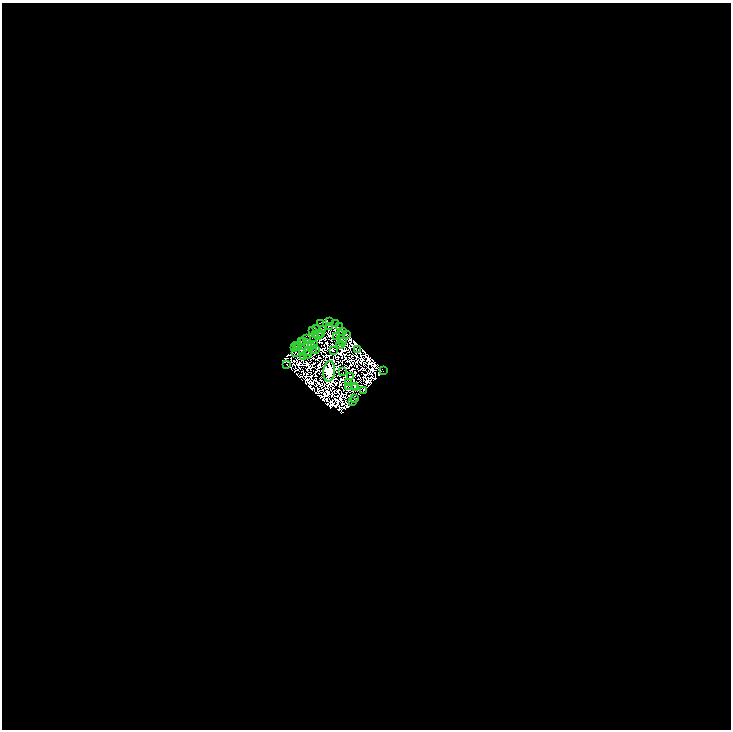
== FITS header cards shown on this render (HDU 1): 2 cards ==
NAXIS1  =                 1457
NAXIS2  =                 1455

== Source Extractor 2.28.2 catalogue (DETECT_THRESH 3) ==
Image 1457 x 1455 px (HDU 1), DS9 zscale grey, zoomed out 1/2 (1 PNG px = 2 x 2 image px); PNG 733 x 732 px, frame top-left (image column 1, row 1454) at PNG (2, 3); each listed source drawn as its Kron ellipse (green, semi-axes under 4 px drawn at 4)
Background 0.0573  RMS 4.6e-04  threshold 0.00137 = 3 sigma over >= 5 px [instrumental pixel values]
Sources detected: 163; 115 cannot appear on this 1/2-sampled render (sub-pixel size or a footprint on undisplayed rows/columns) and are neither listed nor drawn; the other 48 listed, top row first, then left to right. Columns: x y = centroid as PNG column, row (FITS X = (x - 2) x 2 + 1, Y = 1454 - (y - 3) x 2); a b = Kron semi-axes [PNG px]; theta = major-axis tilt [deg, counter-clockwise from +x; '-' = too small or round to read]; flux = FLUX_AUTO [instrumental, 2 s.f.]
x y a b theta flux
329 322 2 1 - 9.4
321 323 3 2 - 15
336 323 2 1 - 56
330 326 2 1 - 17
340 327 3 1 - 19
317 329 4 1 - 6.4
323 329 2 2 - 17
313 330 2 1 - 16
342 332 2 1 - 1.2
321 333 2 1 - 0.82
316 335 2 1 - 12
319 335 2 1 - 11
341 335 3 1 - 11
347 335 3 1 - 14
337 337 3 1 - 2.9
307 338 2 1 - 3.7
301 341 3 2 - 150
304 342 2 1 - 9.7
342 342 2 1 - 16
308 343 2 1 - 7.8
340 344 3 1 - 8.1
297 345 2 2 - 32
315 345 2 1 - 2.3
312 346 2 1 - 25
340 346 2 1 - 13
298 347 2 1 - 10
295 348 2 1 - 18
313 350 2 1 - 6.8
316 350 2 1 - 17
358 350 2 1 - 19
308 351 2 1 - 16
333 351 2 1 - 12
295 352 2 1 - 23
302 352 2 1 - 14
308 355 3 1 - 1.6
303 357 2 1 - 5.8
287 364 2 1 - 18
329 371 10 6 84 23000
384 371 2 1 - 8.2
343 372 2 1 - 3.5
350 376 2 1 - 16
349 383 2 1 - 82
349 386 2 1 - 3
355 386 2 1 - 1.5
356 388 2 1 - 7.2
364 391 2 1 - 13
355 399 3 1 - 38
353 402 3 1 - 25
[115 sub-pixel or undisplayed-footprint detections neither listed nor drawn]